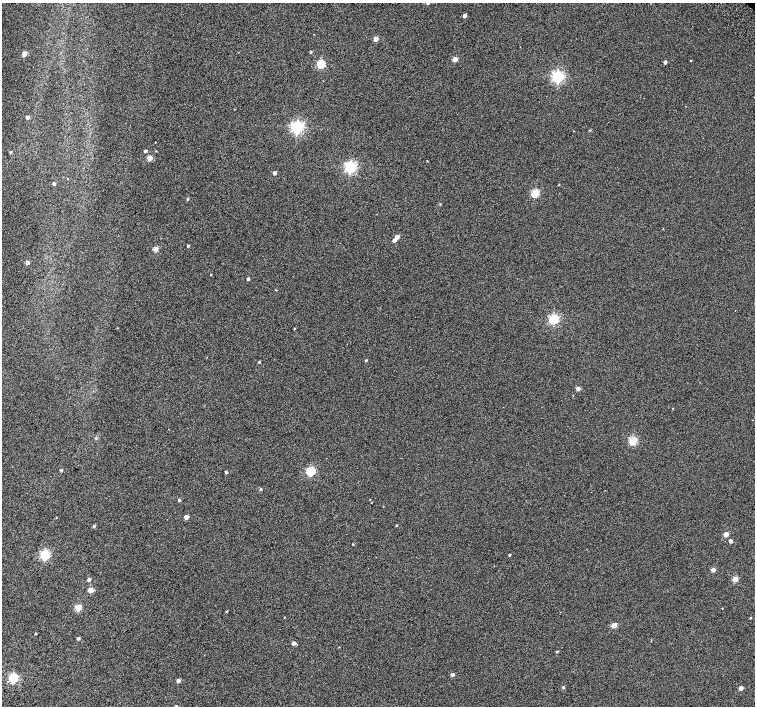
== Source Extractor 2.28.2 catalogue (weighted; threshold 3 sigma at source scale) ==
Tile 7 of 4 x 4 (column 3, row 2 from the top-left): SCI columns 3063-4567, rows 3080-4486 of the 6118 x 6093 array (HDU 1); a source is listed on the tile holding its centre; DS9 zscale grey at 2 x 2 block average (1 PNG px = mean of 2 x 2 image px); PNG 757 x 708 px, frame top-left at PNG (2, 3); no overlay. Shown black and unused: <1% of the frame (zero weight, under 2 of 3 exposures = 3% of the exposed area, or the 3 px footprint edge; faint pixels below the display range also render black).
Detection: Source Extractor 2.28.2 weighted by HDU 2 'WHT'; one run over the whole footprint, this tile lists its part. Background 0.0626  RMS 0.052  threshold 0.234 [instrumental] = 3 sigma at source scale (4.5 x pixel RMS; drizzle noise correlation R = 1.50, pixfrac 1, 0.0396/0.0396 arcsec/px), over >= 5 px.
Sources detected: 70; all 70 listed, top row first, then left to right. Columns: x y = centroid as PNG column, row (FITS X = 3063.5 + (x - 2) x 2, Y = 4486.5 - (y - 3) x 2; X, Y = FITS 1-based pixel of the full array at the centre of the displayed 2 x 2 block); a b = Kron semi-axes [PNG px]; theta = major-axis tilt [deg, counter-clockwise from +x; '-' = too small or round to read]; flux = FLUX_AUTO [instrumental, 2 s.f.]
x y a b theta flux
465 16 3 2 - 49
376 39 3 3 - 120
311 52 2 2 - 18
24 54 3 3 - 140
455 59 3 3 - 150
690 61 2 2 - 5
665 62 3 2 - 42
321 64 3 3 - 620
558 77 4 4 - 2200
28 117 3 2 - 56
297 127 4 4 - 2600
590 130 3 2 - 8.5
574 131 2 2 - 3.7
155 142 2 2 - 35
145 151 3 2 - 23
156 151 3 2 - 5.7
10 152 3 3 - 15
149 158 3 3 - 170
427 161 2 2 - 4.9
350 167 4 4 - 2100
274 173 3 2 - 48
54 184 3 2 - 27
535 193 3 3 - 490
187 199 3 2 - 14
397 237 3 3 - 94
394 240 3 3 - 45
188 246 3 2 - 16
155 249 3 3 - 150
27 263 3 3 - 54
211 274 2 2 - 6.9
248 279 2 2 - 30
276 290 3 2 - 5.5
554 319 4 3 - 1200
294 329 3 2 - 7
366 360 3 2 - 11
259 362 3 2 - 13
578 388 3 3 - 64
96 438 3 3 - 10
633 441 3 3 - 570
61 470 3 3 - 17
310 471 3 3 - 770
226 472 2 2 - 21
261 489 3 3 - 9.9
179 500 3 2 - 18
186 517 3 3 - 74
396 525 2 2 - 7.7
94 526 3 3 - 18
726 534 3 3 - 150
731 541 3 3 - 41
353 544 2 2 - 8.3
45 555 3 3 - 1200
509 555 2 2 - 16
713 570 3 3 - 86
89 579 3 3 - 40
735 579 3 3 - 210
91 590 3 3 - 240
78 607 3 3 - 320
722 608 2 2 - 3.9
227 611 3 2 - 8.7
750 618 3 2 - 8
614 625 3 3 - 150
36 634 2 2 - 9.1
78 639 3 2 - 24
294 643 3 3 - 47
557 651 3 2 - 12
452 675 3 3 - 32
13 678 3 3 - 1000
178 681 3 3 - 55
563 687 3 2 - 17
741 688 3 3 - 70